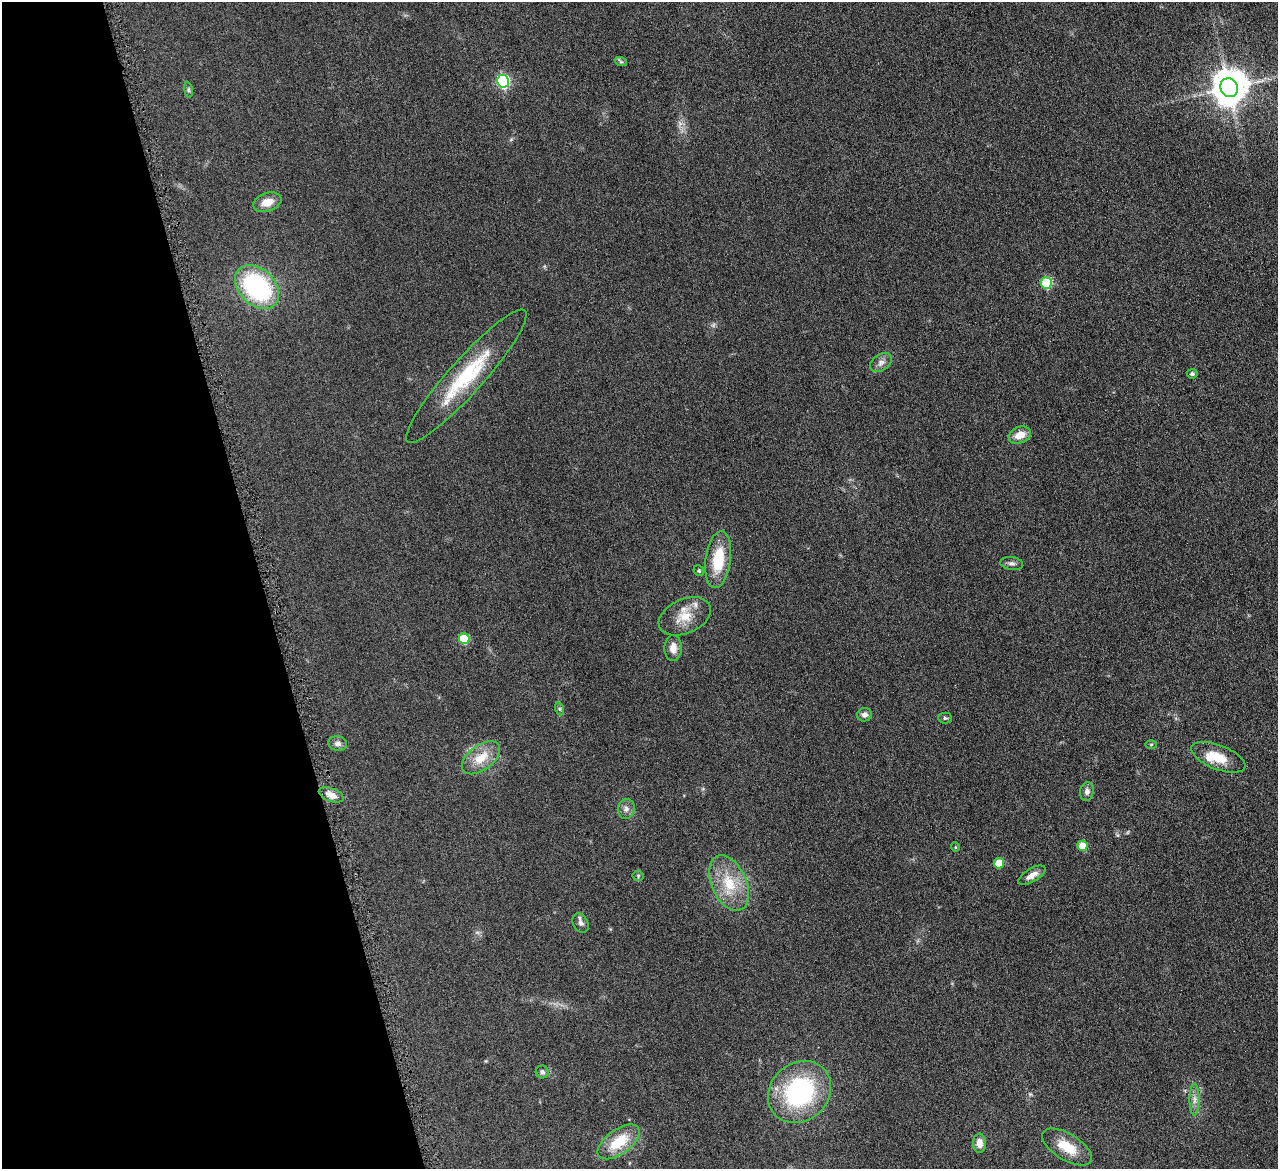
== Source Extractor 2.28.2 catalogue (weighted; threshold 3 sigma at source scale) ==
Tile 5 of 4 x 4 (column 1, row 2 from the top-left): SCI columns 6-1281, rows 2608-3774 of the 5114 x 5096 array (HDU 1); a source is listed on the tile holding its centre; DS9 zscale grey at full resolution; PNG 1280 x 1171 px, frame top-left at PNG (2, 2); each listed source drawn as its Kron ellipse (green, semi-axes under 4 px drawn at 4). Shown black and unused: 20% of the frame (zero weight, under 4 of 8 exposures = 1% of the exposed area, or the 3 px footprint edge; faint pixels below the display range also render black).
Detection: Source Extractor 2.28.2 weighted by HDU 2 'WHT'; one run over the whole footprint, this tile lists its part. Background 0.0891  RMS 0.0087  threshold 0.0355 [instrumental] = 3 sigma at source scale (4.09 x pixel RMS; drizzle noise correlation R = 1.36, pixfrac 0.8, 0.05/0.05 arcsec/px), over >= 5 px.
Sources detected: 42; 1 inside a brighter object's white glare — neither listed nor drawn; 1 inside a brighter listed object's ellipse — not listed separately; the other 40 listed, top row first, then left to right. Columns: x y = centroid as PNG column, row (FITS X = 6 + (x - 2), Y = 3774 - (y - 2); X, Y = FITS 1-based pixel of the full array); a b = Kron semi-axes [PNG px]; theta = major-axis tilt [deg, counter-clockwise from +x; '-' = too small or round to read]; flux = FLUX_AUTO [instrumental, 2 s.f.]
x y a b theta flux
621 62 6 4 -19 1.2
503 81 6 6 - 100
1229 88 9 8 - 1600
188 90 8 4 -82 1.3
267 202 14 9 19 9.5
1046 283 5 5 - 49
257 287 25 18 -44 100
881 363 12 8 36 4
1192 374 5 5 - 1.5
466 376 88 17 48 58
1020 435 11 8 21 9.8
718 560 28 12 83 27
1012 563 11 6 -6 2.6
699 571 5 5 - 1.3
685 616 27 17 24 16
464 639 5 5 - 30
673 648 13 8 90 6.8
560 709 6 4 -71 1.2
865 715 7 6 - 3.3
945 718 7 5 -1 1.4
338 744 9 7 -6 3.1
1151 744 6 4 2 0.75
1218 757 29 12 -21 17
481 758 22 12 37 16
1087 791 9 6 80 2.9
331 795 13 6 -20 5.5
626 809 10 8 80 3.5
1082 846 5 5 - 14
955 847 4 4 - 0.78
999 863 5 5 - 18
1032 875 15 6 31 5.8
638 876 5 5 - 1.1
729 883 29 17 -66 27
581 923 10 7 -59 3.1
542 1072 6 6 - 2.3
799 1092 34 28 42 100
1194 1099 16 5 90 4.2
619 1142 24 12 35 24
979 1143 9 6 -88 6.1
1067 1147 28 13 -31 18